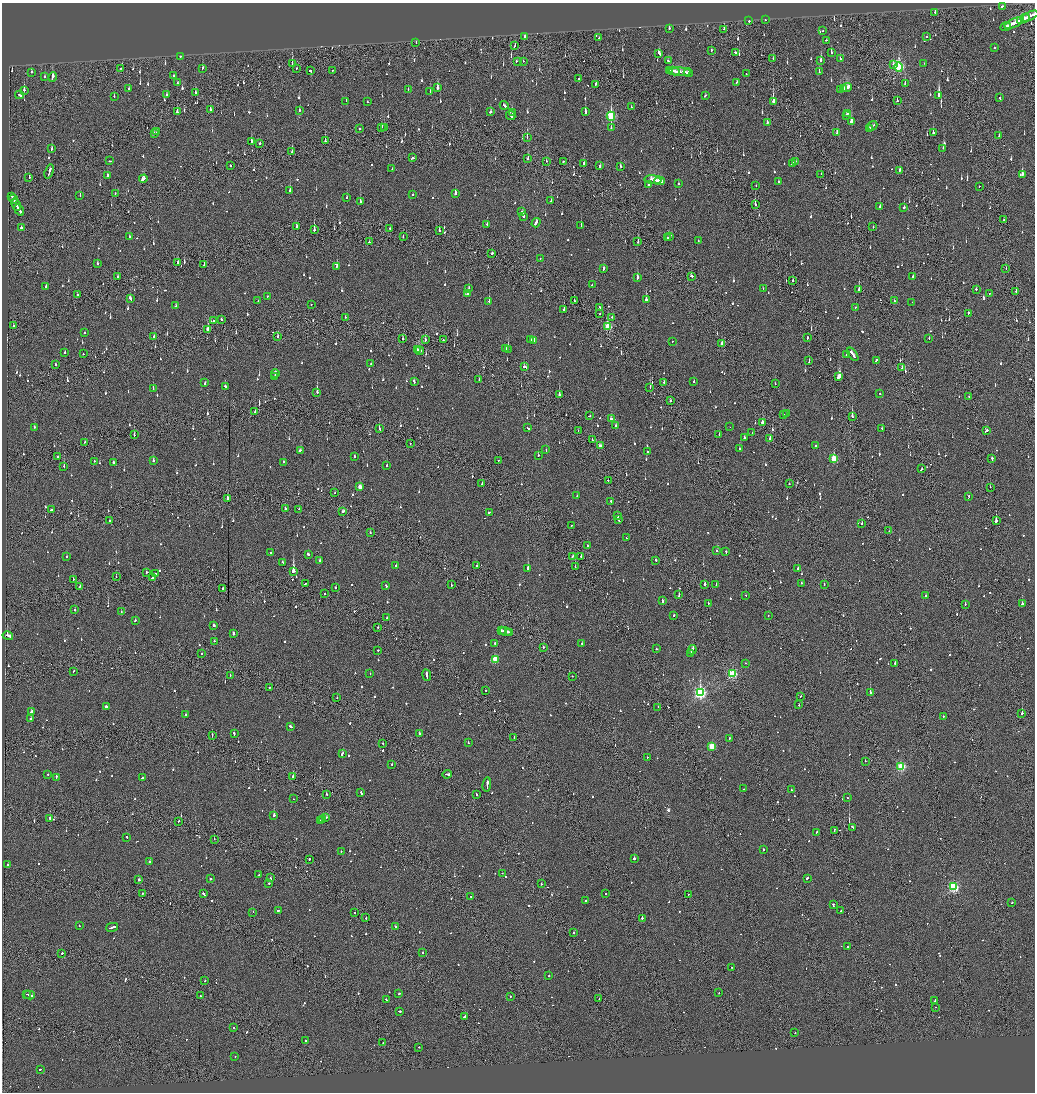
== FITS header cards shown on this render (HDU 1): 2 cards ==
NAXIS1  =                 2065
NAXIS2  =                 2180

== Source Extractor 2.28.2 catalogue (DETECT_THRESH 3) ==
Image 2065 x 2180 px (HDU 1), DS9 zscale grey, zoomed out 1/2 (1 PNG px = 2 x 2 image px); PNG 1037 x 1094 px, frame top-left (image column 1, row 2179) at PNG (2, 3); each listed source drawn as its Kron ellipse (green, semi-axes under 4 px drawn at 4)
Background -0.104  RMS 0.065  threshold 0.196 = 3 sigma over >= 5 px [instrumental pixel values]
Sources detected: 1359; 81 cannot appear on this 1/2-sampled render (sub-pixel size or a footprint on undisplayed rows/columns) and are neither listed nor drawn; of the other 1278, the 500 brightest by FLUX_AUTO listed and drawn (778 fainter detections omitted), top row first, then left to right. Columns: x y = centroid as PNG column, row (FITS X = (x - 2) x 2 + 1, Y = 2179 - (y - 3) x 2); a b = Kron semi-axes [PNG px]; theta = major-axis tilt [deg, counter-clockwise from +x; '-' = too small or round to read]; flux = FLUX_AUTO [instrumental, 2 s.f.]
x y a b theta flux
1002 6 2 2 - 67
935 12 2 2 - 120
1030 16 9 2 24 430
1025 18 4 2 - 220
765 20 2 2 - 68
1020 20 4 2 - 150
749 21 2 2 - 550
1014 23 10 2 24 490
1006 27 5 2 - 190
669 28 2 2 - 350
724 29 2 1 - 87
822 31 2 2 - 98
525 37 2 2 - 580
927 37 2 2 - 170
599 38 2 2 - 59
826 40 2 2 - 55
416 43 2 1 - 52
515 46 3 1 - 62
995 47 2 2 - 260
711 50 2 1 - 86
831 52 2 2 - 160
659 53 4 2 - 140
735 53 3 2 - 100
180 56 2 2 - 55
773 58 2 1 - 81
840 58 2 2 - 140
821 60 3 2 - 180
517 61 2 1 - 120
523 61 2 2 - 84
668 61 3 2 - 93
924 63 2 2 - 54
292 64 2 1 - 200
893 65 3 2 - 65
899 67 4 3 - 1600
120 68 2 1 - 99
202 68 3 2 - 74
296 68 2 1 - 77
332 70 2 2 - 59
670 70 3 1 - 120
310 71 3 2 - 280
674 71 6 2 -9 260
31 72 2 2 - 140
680 72 11 2 -4 470
819 72 2 2 - 60
688 73 4 1 - 140
746 74 2 2 - 73
173 75 2 2 - 140
45 77 2 2 - 72
52 77 5 2 - 190
579 78 2 2 - 63
736 82 3 2 - 54
178 83 2 2 - 92
596 84 3 2 - 86
905 84 2 2 - 53
437 88 3 2 - 230
843 88 3 2 - 120
847 88 6 3 24 240
129 89 2 2 - 120
408 89 2 2 - 62
841 89 4 3 - 100
24 90 3 2 - 310
195 92 2 2 - 110
430 92 2 2 - 89
166 94 3 2 - 57
19 95 4 2 - 180
939 95 3 2 - 1300
114 96 2 2 - 56
705 96 2 2 - 58
1000 98 2 1 - 140
897 100 2 1 - 240
346 101 2 1 - 65
773 101 4 2 - 520
367 102 2 2 - 60
504 105 4 2 - 160
631 107 2 2 - 89
210 109 3 2 - 620
300 110 2 2 - 53
177 112 3 2 - 130
491 112 3 2 - 77
512 112 2 2 - 200
585 112 3 2 - 300
847 113 2 2 - 330
511 116 5 2 - 220
611 116 4 3 - 1100
846 116 3 2 - 270
851 121 3 2 - 120
767 123 3 2 - 130
873 126 5 2 - 280
382 127 2 1 - 58
360 128 2 1 - 420
384 128 2 2 - 97
611 128 2 2 - 66
869 128 4 2 - 210
157 132 2 2 - 55
154 133 3 2 - 54
837 133 4 2 - 120
933 133 2 2 - 350
999 136 3 2 - 84
527 137 3 1 - 120
325 141 2 1 - 220
251 142 4 2 - 240
260 144 2 2 - 120
943 148 2 2 - 64
52 149 3 2 - 68
292 152 3 2 - 63
413 158 2 2 - 260
528 159 3 2 - 170
110 161 3 1 - 90
546 161 2 2 - 54
563 161 2 2 - 95
795 161 3 1 - 110
584 163 2 2 - 84
792 163 3 2 - 130
600 165 2 2 - 71
230 166 3 1 - 95
620 166 3 2 - 62
392 168 2 2 - 62
900 170 4 2 - 180
49 171 7 2 73 460
821 174 2 1 - 73
1022 174 3 2 - 290
107 175 3 2 - 170
29 178 3 2 - 62
143 179 4 3 - 220
653 180 8 2 -6 1400
659 181 5 2 - 1000
778 182 2 2 - 60
678 183 2 2 - 52
649 185 3 2 - 150
756 185 2 2 - 63
979 186 2 2 - 94
290 191 3 2 - 210
115 193 2 2 - 99
455 193 3 2 - 290
412 194 2 2 - 130
80 195 2 1 - 92
12 196 3 2 - 150
347 198 3 2 - 99
13 199 4 2 - 210
551 201 2 2 - 84
360 202 2 2 - 600
755 204 2 1 - 190
16 205 6 2 -63 310
880 207 3 2 - 210
904 207 2 2 - 89
19 210 6 2 -59 230
522 212 3 2 - 60
523 216 2 2 - 410
1004 220 2 2 - 150
536 223 5 2 - 130
487 225 3 2 - 120
581 226 3 1 - 71
297 227 2 2 - 57
873 227 2 2 - 52
21 228 2 2 - 290
390 228 2 2 - 68
314 230 3 2 - 470
439 231 3 1 - 120
670 236 2 1 - 380
129 237 2 2 - 52
403 237 2 2 - 75
667 238 2 2 - 140
698 241 2 2 - 52
369 242 2 2 - 110
638 242 2 2 - 140
492 254 2 2 - 90
540 258 2 1 - 54
97 263 2 2 - 57
178 263 3 2 - 68
204 265 2 1 - 55
337 266 2 2 - 140
1006 268 2 1 - 110
603 269 3 2 - 170
691 276 3 3 - 88
118 277 2 2 - 120
913 277 2 2 - 110
637 278 3 2 - 290
793 280 2 2 - 110
592 284 2 2 - 65
46 286 4 2 - 140
763 288 2 2 - 99
469 289 2 2 - 220
976 289 2 2 - 57
859 290 3 2 - 150
1016 291 2 2 - 95
989 293 2 1 - 64
77 294 2 2 - 68
468 294 2 2 - 79
267 296 2 2 - 62
130 298 4 2 - 110
258 300 2 2 - 52
646 300 3 2 - 400
489 301 2 2 - 180
574 301 2 2 - 120
894 301 2 2 - 55
912 302 2 1 - 83
311 304 2 2 - 52
176 306 2 2 - 110
599 307 2 2 - 100
856 307 2 2 - 78
564 309 2 2 - 94
600 313 2 1 - 74
968 313 3 2 - 76
345 317 2 1 - 95
612 317 2 1 - 54
221 319 2 2 - 130
214 321 2 2 - 59
13 326 2 1 - 170
608 327 3 3 - 740
208 329 3 2 - 170
85 332 2 2 - 60
154 336 3 2 - 120
278 336 2 2 - 180
807 338 2 2 - 240
929 338 2 2 - 56
403 339 3 2 - 110
425 340 2 2 - 110
443 340 2 1 - 120
531 340 2 2 - 68
534 340 2 2 - 120
672 341 2 2 - 66
722 344 3 2 - 99
506 349 3 2 - 120
508 349 2 2 - 240
417 350 2 2 - 200
420 351 4 2 - 130
65 352 2 2 - 90
83 354 2 1 - 82
853 354 7 2 -54 280
846 355 2 2 - 100
876 360 3 2 - 66
809 361 3 1 - 100
56 364 2 2 - 110
371 364 2 2 - 52
524 366 2 2 - 120
902 368 2 1 - 110
275 374 4 2 - 210
274 377 3 1 - 87
839 377 3 3 - 890
479 379 2 1 - 71
414 381 3 2 - 78
694 381 2 2 - 68
205 382 3 2 - 140
664 382 2 2 - 90
775 384 2 1 - 57
225 386 3 2 - 260
650 388 2 1 - 85
153 389 2 2 - 60
317 392 2 2 - 130
559 394 2 2 - 320
880 394 2 2 - 52
969 396 2 2 - 54
670 401 2 2 - 59
255 411 2 2 - 75
787 413 2 2 - 67
783 414 2 1 - 110
589 416 3 2 - 85
852 416 3 2 - 240
611 419 4 2 - 450
763 423 3 2 - 190
616 426 3 2 - 100
34 427 2 2 - 68
730 427 2 1 - 61
379 428 4 2 - 190
528 428 3 2 - 110
882 428 2 2 - 55
578 431 2 1 - 63
986 431 4 2 - 97
752 433 2 1 - 66
134 435 2 2 - 130
719 435 2 2 - 67
744 438 2 2 - 130
770 438 3 2 - 120
592 440 2 1 - 130
84 442 2 1 - 67
410 444 2 1 - 51
600 446 3 2 - 70
816 446 2 2 - 180
739 448 2 2 - 120
300 450 3 2 - 110
546 450 2 2 - 58
648 451 2 2 - 77
538 455 2 2 - 52
58 457 2 2 - 96
355 457 2 2 - 57
992 458 2 2 - 89
834 459 3 3 - 550
153 460 2 2 - 160
498 460 2 2 - 53
94 461 2 2 - 85
113 462 2 2 - 190
283 462 2 2 - 63
387 465 2 2 - 62
64 466 3 2 - 76
922 469 3 2 - 170
608 481 2 2 - 96
482 484 2 2 - 90
789 484 2 2 - 77
360 487 3 2 - 180
990 487 2 1 - 77
335 493 2 1 - 57
577 496 2 2 - 64
969 496 2 2 - 98
227 498 2 1 - 280
611 501 2 1 - 69
285 509 2 2 - 130
299 509 2 2 - 55
51 510 3 2 - 60
343 512 3 2 - 120
489 512 2 2 - 110
617 516 2 2 - 480
618 519 3 2 - 340
109 521 2 2 - 80
996 521 3 2 - 470
862 523 2 2 - 120
571 526 2 1 - 150
889 531 2 1 - 200
370 532 2 2 - 67
626 538 2 2 - 89
587 546 2 1 - 180
717 551 2 2 - 120
726 551 3 2 - 200
271 552 2 2 - 100
308 554 3 2 - 140
572 556 2 2 - 120
581 556 2 1 - 67
67 557 2 2 - 80
319 560 2 2 - 140
656 560 2 2 - 61
283 562 3 2 - 85
396 566 2 2 - 54
477 566 2 1 - 52
575 567 2 1 - 84
528 568 2 2 - 570
798 569 2 2 - 160
293 571 2 2 - 4100
146 572 3 2 - 53
155 574 2 2 - 66
116 577 2 1 - 59
152 578 4 2 - 180
73 579 2 1 - 93
801 583 2 2 - 72
305 584 2 2 - 62
705 584 2 2 - 150
824 584 2 1 - 69
386 585 3 2 - 91
451 585 2 2 - 61
716 585 2 2 - 61
80 586 2 2 - 56
223 588 2 2 - 83
335 588 2 2 - 79
325 594 2 1 - 350
679 595 3 2 - 100
746 596 2 2 - 140
925 596 2 2 - 83
662 601 3 2 - 120
708 603 2 1 - 170
965 604 2 2 - 55
1022 604 2 2 - 160
75 610 2 2 - 200
121 611 2 2 - 56
674 615 2 2 - 170
768 616 2 2 - 52
386 618 2 2 - 56
135 620 2 2 - 59
214 625 2 2 - 86
378 627 2 2 - 81
501 630 2 2 - 120
506 631 6 2 -13 260
510 632 2 2 - 110
233 633 3 2 - 180
8 636 5 2 - 280
214 641 2 2 - 62
495 643 2 2 - 61
582 643 2 2 - 63
543 648 3 1 - 59
657 649 2 2 - 66
378 650 2 2 - 63
692 650 5 2 - 150
202 654 2 1 - 89
691 654 2 2 - 310
495 659 3 3 - 460
746 663 2 2 - 53
895 663 2 2 - 100
74 671 2 2 - 54
370 674 2 2 - 67
732 674 3 3 - 1200
230 675 2 2 - 55
427 675 6 2 -81 230
572 676 2 2 - 62
270 688 2 1 - 84
486 690 2 2 - 72
700 692 4 3 - 2900
870 693 2 2 - 910
801 696 2 1 - 150
337 697 2 1 - 100
799 705 2 2 - 68
107 707 4 2 - 480
658 707 2 1 - 59
31 712 2 2 - 500
1022 713 2 2 - 370
186 715 2 2 - 89
943 716 2 2 - 60
30 718 3 2 - 180
291 726 3 2 - 120
234 734 3 2 - 200
420 734 3 2 - 140
212 735 3 1 - 110
514 737 2 1 - 58
729 738 2 2 - 75
383 743 2 2 - 63
468 743 2 2 - 54
712 746 3 3 - 570
342 753 3 2 - 130
647 757 2 2 - 89
865 761 2 2 - 130
392 764 2 2 - 54
901 767 3 3 - 1200
48 774 2 2 - 87
447 774 4 2 - 200
293 776 2 2 - 100
56 777 4 2 - 160
142 778 2 2 - 93
487 784 7 2 83 330
744 789 2 1 - 98
791 790 2 2 - 55
361 793 3 2 - 110
327 794 2 2 - 92
476 794 2 2 - 130
847 798 2 2 - 77
293 799 2 1 - 63
274 815 2 2 - 570
50 818 2 2 - 180
325 818 4 1 - 140
323 819 3 2 - 270
321 820 3 2 - 100
178 821 2 2 - 98
853 827 3 2 - 150
834 830 2 1 - 76
817 832 2 2 - 160
127 837 3 2 - 110
214 839 2 2 - 180
763 849 2 2 - 430
341 851 2 1 - 58
309 859 2 2 - 52
634 859 2 2 - 360
150 862 2 2 - 180
8 864 2 2 - 67
502 873 2 1 - 61
259 875 2 2 - 85
270 878 3 2 - 80
807 878 3 2 - 110
139 879 3 2 - 120
210 879 2 2 - 83
269 883 2 2 - 78
541 883 2 1 - 92
953 887 3 3 - 1700
142 893 2 2 - 57
605 893 2 2 - 170
204 894 3 2 - 180
688 894 2 2 - 57
470 896 2 1 - 120
586 901 2 2 - 140
1012 903 2 2 - 68
833 904 2 2 - 77
278 911 2 2 - 100
841 911 2 2 - 190
253 912 2 1 - 120
354 912 2 1 - 53
366 918 2 1 - 78
642 918 2 1 - 510
79 926 2 2 - 97
112 927 6 2 14 200
395 927 2 1 - 81
573 932 2 2 - 75
847 946 2 2 - 160
422 952 2 2 - 140
62 953 2 1 - 430
732 967 2 1 - 65
549 976 2 2 - 160
204 981 3 2 - 80
399 993 2 1 - 52
719 993 2 1 - 74
27 994 2 2 - 95
29 995 5 2 - 260
200 996 2 1 - 130
510 997 2 2 - 93
386 999 2 2 - 58
599 999 2 1 - 58
935 1001 4 2 - 120
935 1007 2 2 - 57
399 1011 3 2 - 75
464 1016 3 2 - 99
234 1028 2 1 - 84
795 1033 2 2 - 56
305 1040 2 2 - 100
383 1043 2 1 - 51
419 1047 2 2 - 53
235 1056 2 2 - 77
40 1069 2 2 - 70
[778 fainter detections neither listed nor drawn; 81 sub-pixel or undisplayed-footprint detections neither listed nor drawn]